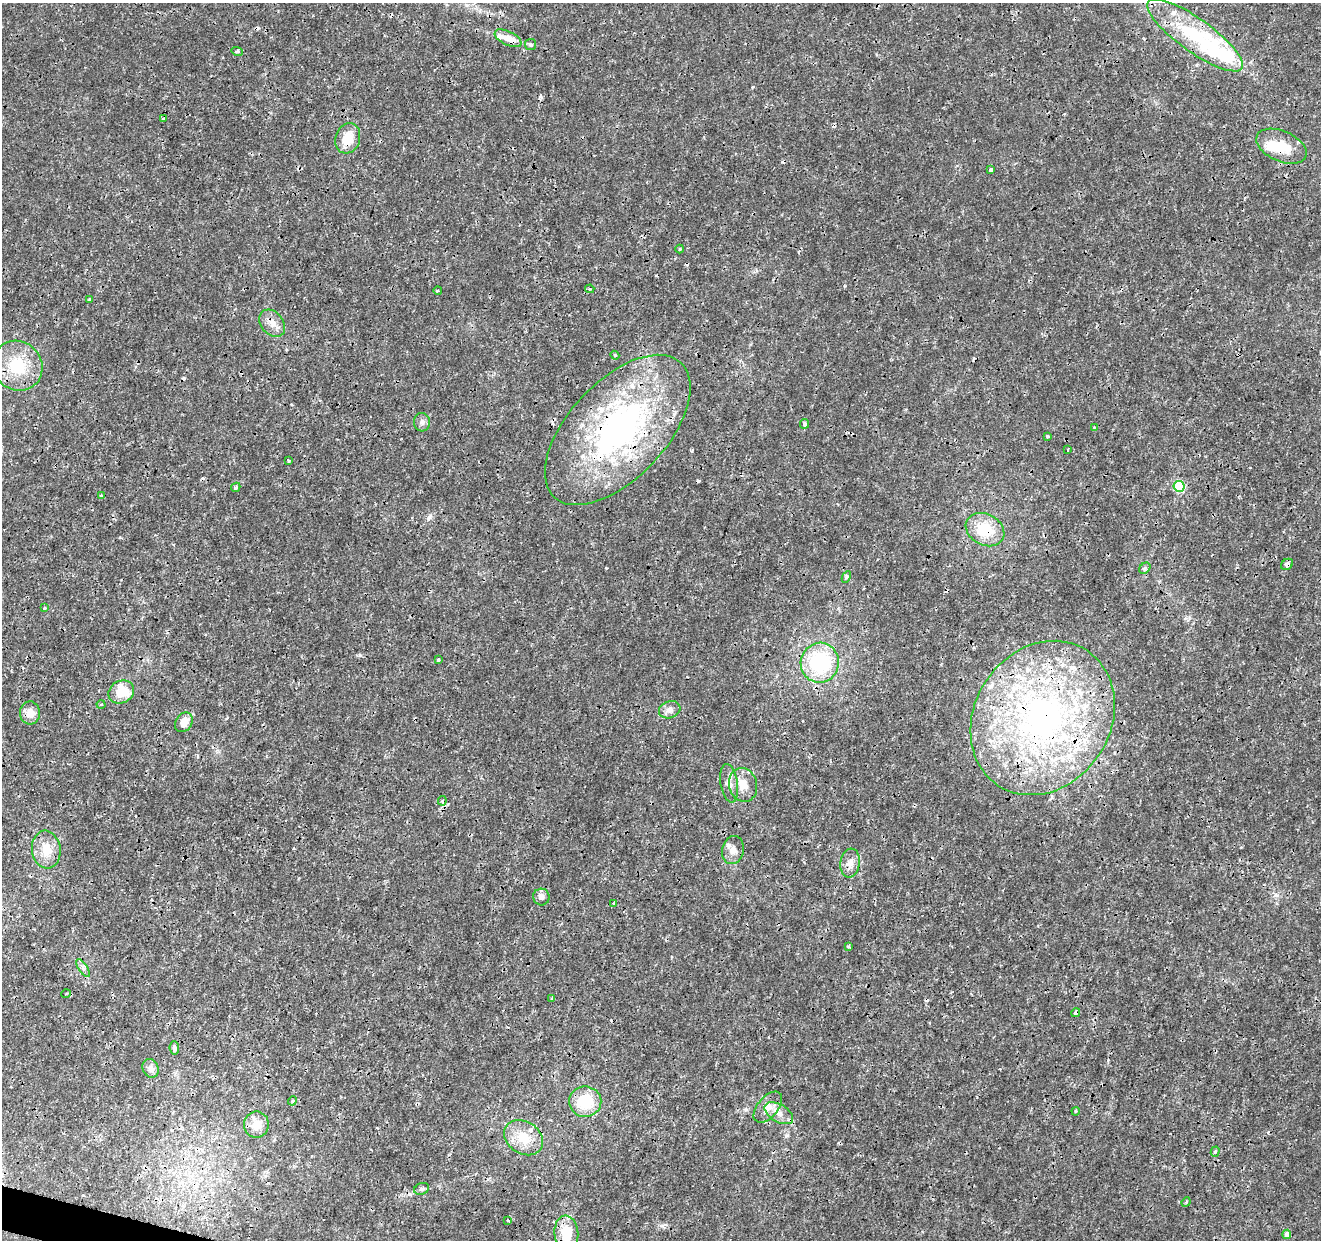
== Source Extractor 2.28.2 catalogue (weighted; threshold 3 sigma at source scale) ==
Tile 7 of 4 x 4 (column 3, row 2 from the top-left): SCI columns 2639-3957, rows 2695-3932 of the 5285 x 5452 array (HDU 1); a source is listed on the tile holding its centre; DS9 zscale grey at full resolution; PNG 1323 x 1242 px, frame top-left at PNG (2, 3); each listed source drawn as its Kron ellipse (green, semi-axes under 4 px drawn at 4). Shown black and unused: <1% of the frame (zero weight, under 3 of 4 exposures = <1% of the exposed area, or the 3 px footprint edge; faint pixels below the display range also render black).
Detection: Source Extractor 2.28.2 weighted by HDU 2 'WHT'; one run over the whole footprint, this tile lists its part. Background 0.00236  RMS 7.8e-04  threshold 0.00352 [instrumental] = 3 sigma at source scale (4.5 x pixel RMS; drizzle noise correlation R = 1.50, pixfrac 1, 0.0396/0.0396 arcsec/px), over >= 5 px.
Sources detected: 97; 2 inside a brighter object's white glare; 15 cosmic-ray / hot-pixel residue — neither listed nor drawn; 14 inside a brighter listed object's ellipse — not listed separately; the other 66 listed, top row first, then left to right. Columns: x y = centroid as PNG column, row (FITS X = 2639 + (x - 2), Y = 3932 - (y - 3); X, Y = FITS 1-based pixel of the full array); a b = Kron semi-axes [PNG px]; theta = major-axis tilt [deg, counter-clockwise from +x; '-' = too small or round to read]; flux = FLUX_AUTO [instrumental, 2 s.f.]
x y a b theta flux
1195 35 58 16 -36 5.5
508 38 14 7 -26 0.97
531 45 6 5 - 0.16
237 51 6 4 -15 0.16
164 119 3 3 - 0.29
348 138 15 12 72 1.4
1281 146 27 15 -24 2
991 170 4 3 - 0.4
680 249 4 3 - 0.069
590 289 5 3 - 0.12
438 291 4 3 - 0.067
90 300 4 3 - 0.092
272 323 15 11 -50 0.75
615 355 4 4 - 0.12
17 366 26 24 -42 3.5
422 422 9 8 - 0.32
804 424 5 4 - 0.22
1094 427 3 3 - 0.072
618 430 92 49 47 25
1047 436 3 3 - 0.098
1068 449 3 2 - 0.08
288 460 4 3 - 0.072
1179 486 5 5 - 7.1
236 487 5 4 - 0.2
101 496 3 3 - 0.18
985 530 20 15 -29 2.6
1287 564 6 5 - 0.37
1145 568 6 5 - 0.16
846 577 6 4 62 0.14
45 608 4 3 - 0.08
438 660 3 3 - 0.19
820 663 20 19 - 6.6
121 692 13 11 31 1.9
101 705 4 3 - 0.085
670 710 11 8 18 0.44
30 713 11 10 - 0.78
1043 718 81 68 56 32
184 722 10 8 57 0.87
729 783 19 8 -81 0.61
743 785 17 14 -76 1.1
442 801 4 4 - 0.11
46 850 19 14 -83 1.4
733 850 14 11 78 0.68
850 863 14 9 82 0.63
541 897 8 8 - 0.35
613 903 4 3 - 0.075
848 946 4 3 - 0.098
83 968 10 4 -58 0.26
66 994 5 3 - 0.075
552 998 4 3 - 0.13
1076 1013 4 4 - 0.3
174 1048 7 4 -83 0.21
151 1068 9 8 - 0.5
292 1101 4 3 - 0.088
585 1102 16 15 - 2.9
768 1107 18 10 50 0.8
1076 1111 4 3 - 0.08
779 1113 16 8 -31 0.74
256 1125 13 12 - 0.98
523 1138 21 16 -34 1.9
1215 1152 5 4 - 0.14
422 1189 8 5 19 0.18
1186 1202 5 3 - 0.095
508 1220 3 2 - 0.12
566 1233 17 12 -84 2
1287 1234 4 4 - 0.38
Overlapping masked pixels (flux is a lower limit): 10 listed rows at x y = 1195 35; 508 38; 1281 146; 618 430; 985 530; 1287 564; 1043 718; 850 863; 1076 1013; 566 1233
Isophote crosses this tile's border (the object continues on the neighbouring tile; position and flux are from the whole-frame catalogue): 1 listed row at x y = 566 1233
Unlisted compact peaks at least as high as the median listed source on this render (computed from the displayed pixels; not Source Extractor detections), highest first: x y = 606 568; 845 286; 662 1226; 753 87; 429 517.